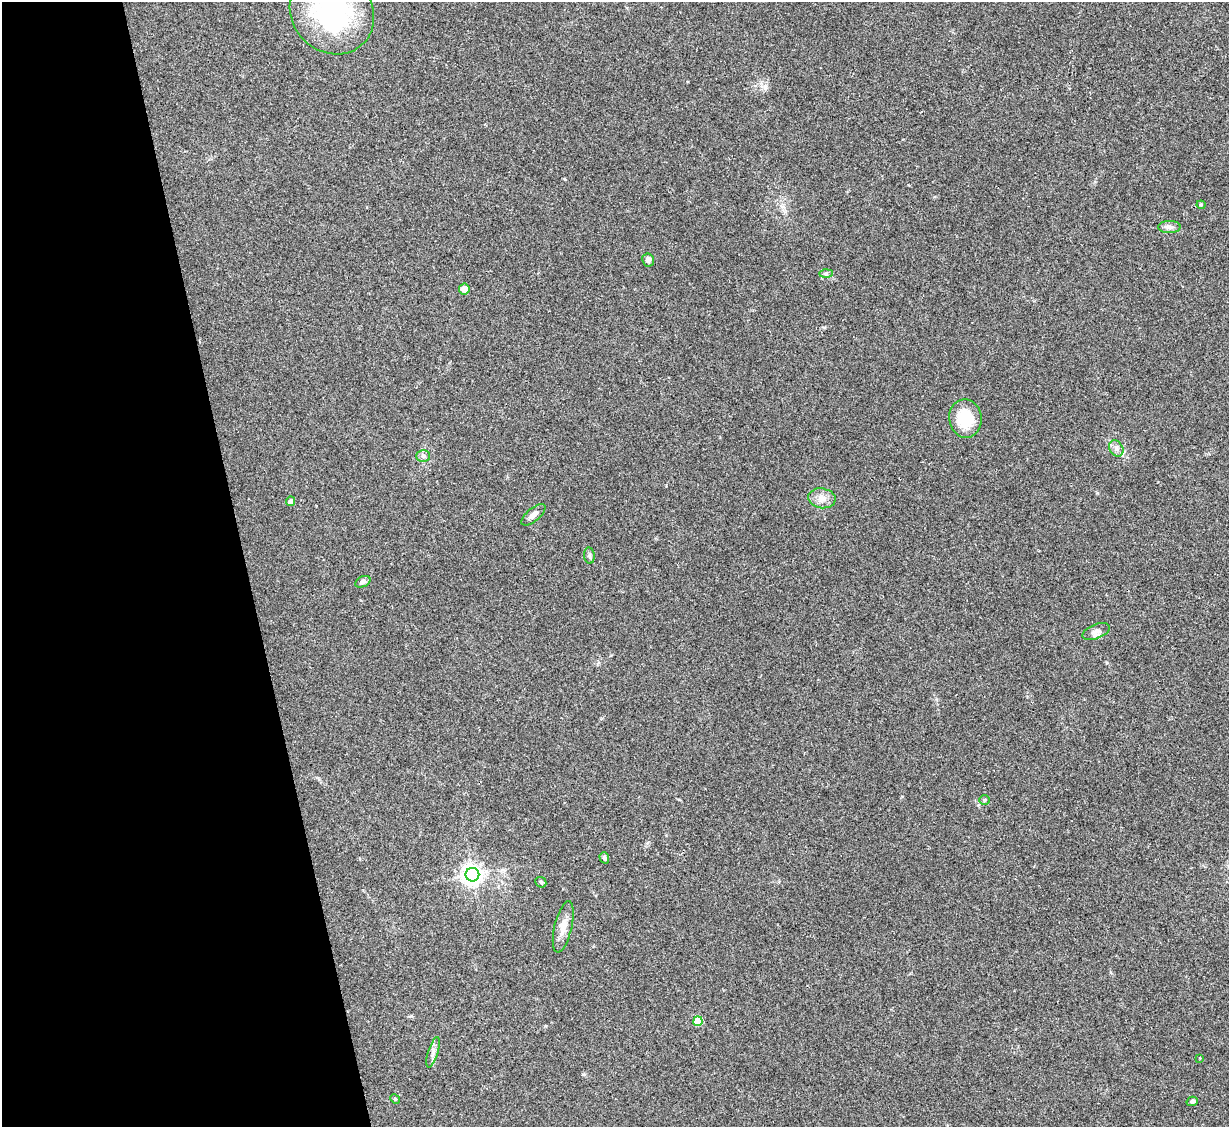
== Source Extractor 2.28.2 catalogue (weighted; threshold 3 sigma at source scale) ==
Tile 5 of 4 x 4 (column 1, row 2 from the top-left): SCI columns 1-1227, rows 2502-3626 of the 4909 x 4890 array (HDU 1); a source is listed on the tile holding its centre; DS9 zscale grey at full resolution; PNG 1231 x 1129 px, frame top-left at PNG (2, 2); each listed source drawn as its Kron ellipse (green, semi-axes under 4 px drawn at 4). Shown black and unused: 20% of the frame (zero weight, under 2 of 3 exposures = <1% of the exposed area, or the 3 px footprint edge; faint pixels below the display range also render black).
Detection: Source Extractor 2.28.2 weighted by HDU 2 'WHT'; one run over the whole footprint, this tile lists its part. Background 0.0784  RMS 0.0093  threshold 0.0417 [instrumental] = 3 sigma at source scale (4.5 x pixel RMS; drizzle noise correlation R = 1.50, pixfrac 1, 0.05/0.05 arcsec/px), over >= 5 px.
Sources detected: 25; all 25 listed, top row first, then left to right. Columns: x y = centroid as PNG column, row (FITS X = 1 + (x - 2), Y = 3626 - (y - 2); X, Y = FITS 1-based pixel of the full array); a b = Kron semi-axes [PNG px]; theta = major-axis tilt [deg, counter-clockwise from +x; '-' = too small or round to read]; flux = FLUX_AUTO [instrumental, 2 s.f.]
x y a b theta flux
332 13 44 39 -43 130
1201 205 4 4 - 0.97
1169 227 11 6 0 3.9
648 260 6 6 - 3.6
826 274 7 4 1 1.6
464 289 5 5 - 7.8
965 419 19 16 -82 32
1116 448 8 6 -59 3.6
423 456 7 6 - 2.3
822 498 14 10 -9 7.2
290 501 5 4 - 4.7
534 515 15 6 40 4.9
589 555 8 5 -83 2
363 582 8 5 28 3.1
1096 631 14 7 22 4.7
984 800 5 5 - 1.3
604 858 6 4 -70 2.1
472 875 7 6 - 510
541 882 6 4 -44 1.3
563 927 26 8 77 10
698 1021 5 4 - 34
433 1052 15 5 73 4.1
1200 1058 3 3 - 0.87
395 1099 5 4 - 1.1
1192 1101 5 4 - 2
Isophote crosses this tile's border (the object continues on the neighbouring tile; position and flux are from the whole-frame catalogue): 1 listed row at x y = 332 13
Unlisted compact peaks at least as high as the median listed source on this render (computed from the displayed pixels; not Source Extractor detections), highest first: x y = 1097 493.